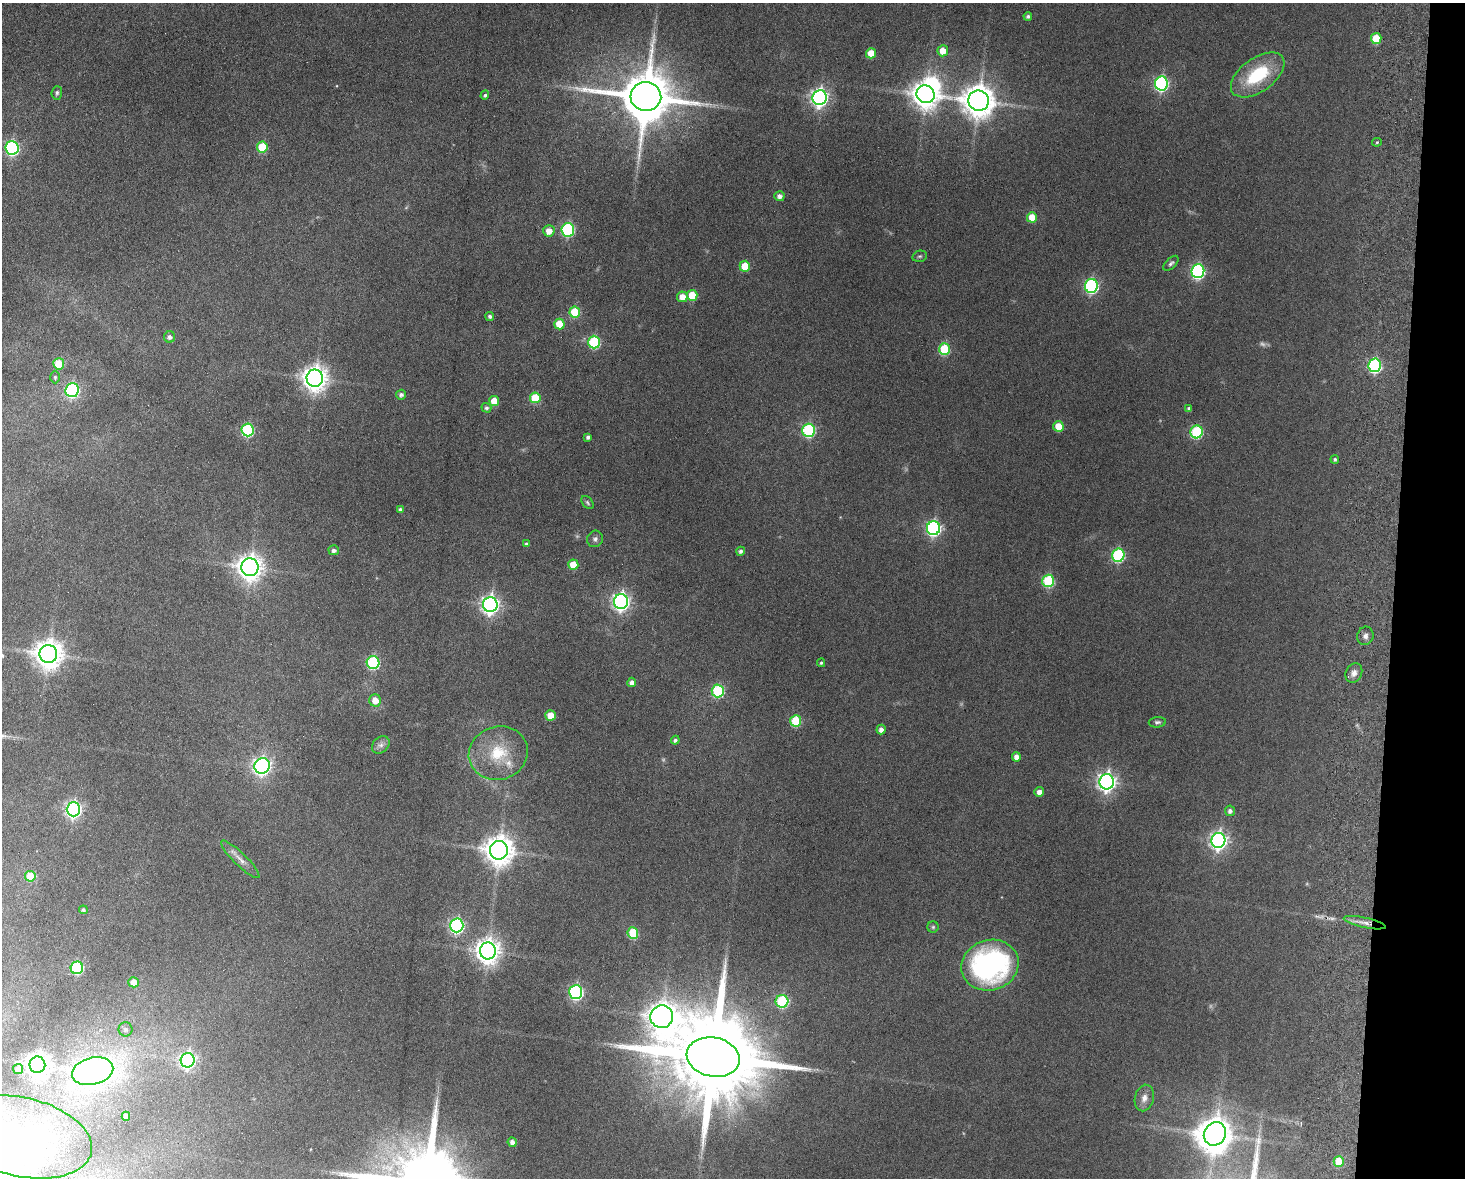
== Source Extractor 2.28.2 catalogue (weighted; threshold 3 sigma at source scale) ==
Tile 6 of 3 x 4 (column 3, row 2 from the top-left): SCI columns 3095-4557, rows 2363-3538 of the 4838 x 4724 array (HDU 1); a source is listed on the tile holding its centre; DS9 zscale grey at full resolution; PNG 1467 x 1180 px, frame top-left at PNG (2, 3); each listed source drawn as its Kron ellipse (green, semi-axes under 4 px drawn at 4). Shown black and unused: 5% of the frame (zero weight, under 9 of 18 exposures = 3% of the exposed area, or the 3 px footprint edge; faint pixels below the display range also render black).
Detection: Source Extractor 2.28.2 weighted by HDU 2 'WHT'; one run over the whole footprint, this tile lists its part. Background 0.136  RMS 0.0032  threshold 0.0132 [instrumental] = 3 sigma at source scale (4.09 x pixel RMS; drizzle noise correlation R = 1.36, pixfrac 0.8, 0.05/0.05 arcsec/px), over >= 5 px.
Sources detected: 119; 5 too faint to see at this stretch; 3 inside a brighter object's white glare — neither listed nor drawn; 1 inside a brighter listed object's ellipse — not listed separately; the other 110 listed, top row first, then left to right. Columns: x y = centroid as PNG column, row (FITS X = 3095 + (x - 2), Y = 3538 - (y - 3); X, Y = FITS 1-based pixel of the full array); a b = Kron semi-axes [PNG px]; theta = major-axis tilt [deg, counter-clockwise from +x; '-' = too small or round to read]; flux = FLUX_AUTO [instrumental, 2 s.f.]
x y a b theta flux
1028 16 4 4 - 0.8
1376 38 5 5 - 9.5
943 51 5 5 - 4.4
871 53 5 5 - 5.8
1258 75 31 16 36 18
1161 83 7 6 - 58
57 93 7 5 84 0.65
926 94 9 8 - 360
485 95 5 4 - 0.59
646 97 15 14 - 2100
820 97 7 7 - 130
979 101 10 10 - 570
1377 142 5 4 - 0.38
262 147 5 5 - 13
12 148 7 6 - 57
779 196 5 5 - 1.3
1032 217 5 5 - 6
568 230 6 6 - 43
549 231 5 5 - 3.1
920 256 7 5 14 0.58
1171 263 9 5 45 0.74
745 266 5 5 - 8.4
1198 271 7 6 - 56
1091 286 7 6 - 52
692 295 5 5 - 8.4
682 297 5 5 - 3.4
575 312 5 5 - 12
490 316 4 4 - 0.77
559 324 5 5 - 6.8
169 337 6 5 - 0.98
594 342 6 6 - 28
944 349 6 5 - 19
59 364 5 5 - 9.2
1375 365 7 6 - 46
55 377 6 5 - 0.62
315 378 8 8 - 300
72 390 7 6 - 47
401 395 5 5 - 0.98
535 398 5 5 - 11
494 401 5 5 - 6.4
486 408 5 4 - 0.71
1189 408 4 4 - 0.65
1058 426 5 5 - 5.6
248 430 6 6 - 36
809 430 6 6 - 40
1197 432 6 6 - 31
588 437 4 4 - 0.76
1335 459 4 4 - 0.53
587 503 7 5 -51 0.55
400 510 4 4 - 0.94
933 528 7 6 - 69
595 539 8 7 - 1
526 544 4 4 - 0.67
334 550 5 5 - 0.94
741 551 4 4 - 0.91
1118 555 6 6 - 39
573 565 5 5 - 5.7
250 567 9 8 - 310
1048 581 6 6 - 28
621 602 7 7 - 120
490 605 7 7 - 140
1365 636 9 8 - 1.3
48 654 9 9 - 420
373 662 6 6 - 35
821 663 4 4 - 0.49
1354 673 10 8 62 1.8
632 682 4 4 - 1.5
718 691 6 6 - 29
375 700 6 6 - 3.9
551 715 5 5 - 5.3
796 721 6 5 - 16
1157 722 8 5 5 0.73
881 729 5 4 - 1.4
675 740 4 4 - 0.75
381 745 10 7 43 1.4
498 753 30 26 18 14
1016 757 5 4 - 1.9
262 766 8 7 - 120
1107 782 8 7 - 140
1039 792 5 4 - 1.6
73 809 7 7 - 91
1230 811 5 5 - 1.1
1218 840 7 7 - 130
499 850 9 9 - 450
240 859 26 6 -44 2.5
30 876 5 5 - 8.2
83 910 4 4 - 0.61
1365 923 21 5 -12 2.5
457 925 7 6 - 68
933 927 6 6 - 0.54
633 933 6 5 - 15
488 951 8 8 - 310
990 965 29 25 17 68
77 968 6 6 - 31
134 982 5 5 - 3.5
576 992 7 6 - 60
782 1001 6 6 - 28
662 1017 11 11 - 390
125 1029 7 7 - 0.99
713 1057 27 19 -12 8200
188 1060 7 7 - 97
37 1065 8 8 - 300
18 1069 5 5 - 1.9
93 1071 21 13 14 200
1144 1098 13 9 76 2.3
126 1116 4 4 - 1.4
1215 1134 12 11 - 640
22 1137 71 39 -13 40
512 1142 5 4 - 1.6
1339 1162 5 5 - 10
Isophote crosses this tile's border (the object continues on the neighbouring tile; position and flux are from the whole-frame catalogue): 1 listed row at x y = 22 1137